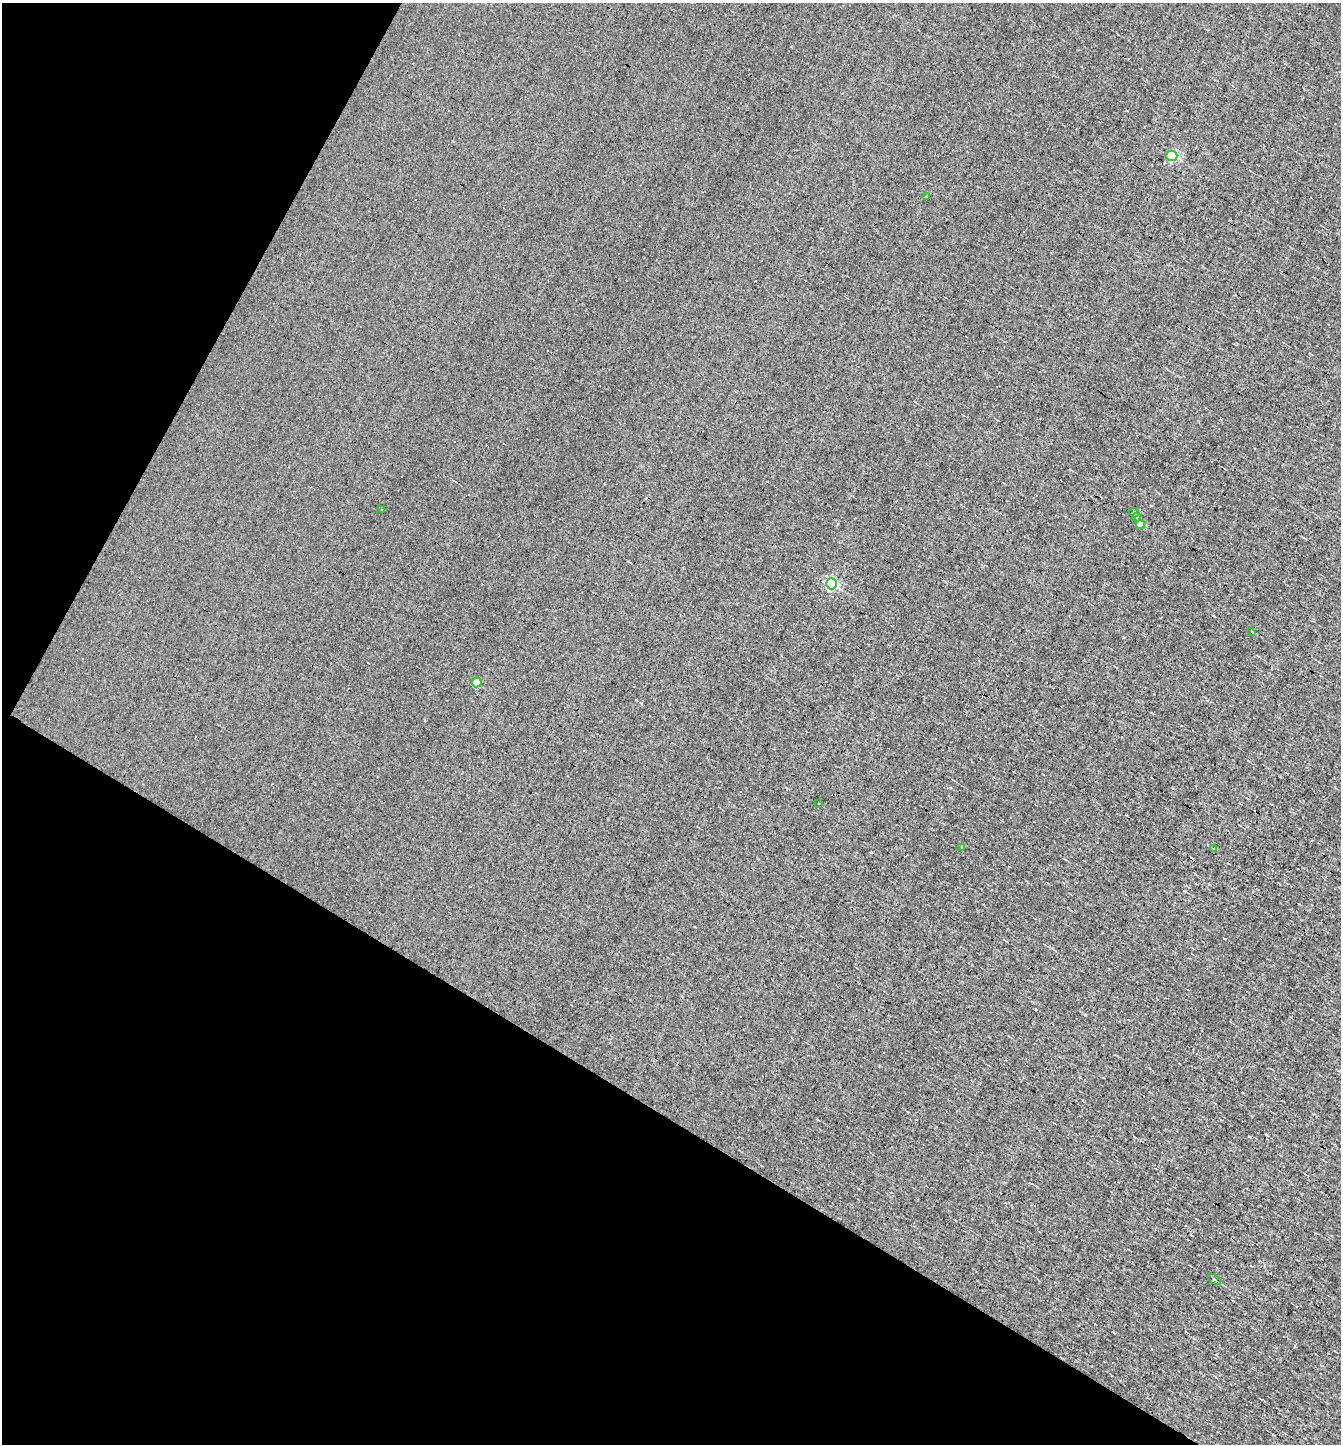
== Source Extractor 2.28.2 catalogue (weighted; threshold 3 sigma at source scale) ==
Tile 9 of 4 x 4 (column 1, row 3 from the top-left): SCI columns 138-1476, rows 1443-2884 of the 5770 x 5767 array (HDU 1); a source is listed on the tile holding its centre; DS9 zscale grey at full resolution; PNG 1343 x 1446 px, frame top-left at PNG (2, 3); each listed source drawn as its Kron ellipse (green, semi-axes under 4 px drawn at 4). Shown black and unused: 30% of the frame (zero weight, under 3 of 4 exposures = <1% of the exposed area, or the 3 px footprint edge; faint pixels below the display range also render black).
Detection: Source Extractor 2.28.2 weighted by HDU 2 'WHT'; one run over the whole footprint, this tile lists its part. Background -6.74e-04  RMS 0.038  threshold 0.171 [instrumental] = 3 sigma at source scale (4.5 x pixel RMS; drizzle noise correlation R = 1.50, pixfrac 1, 0.05/0.05 arcsec/px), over >= 5 px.
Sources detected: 26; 13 cosmic-ray / hot-pixel residue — neither listed nor drawn; the other 13 listed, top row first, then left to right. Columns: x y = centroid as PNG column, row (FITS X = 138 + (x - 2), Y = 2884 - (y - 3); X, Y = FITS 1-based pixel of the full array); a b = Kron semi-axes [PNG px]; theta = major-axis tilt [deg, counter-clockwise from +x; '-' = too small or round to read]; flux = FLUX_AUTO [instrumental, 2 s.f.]
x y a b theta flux
1172 156 5 5 - 380
927 197 3 3 - 8.1
381 509 3 2 - 7.6
1134 513 5 4 - 14
1136 517 4 4 - 6.9
1140 524 5 4 - 48
831 584 5 5 - 680
1251 632 3 3 - 24
477 682 5 5 - 130
818 804 3 2 - 4.6
961 847 4 3 - 2.9
1213 848 3 3 - 20
1214 1279 8 4 -35 6.3
Unlisted compact peaks at least as high as the median listed source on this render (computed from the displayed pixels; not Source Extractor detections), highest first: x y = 641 703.